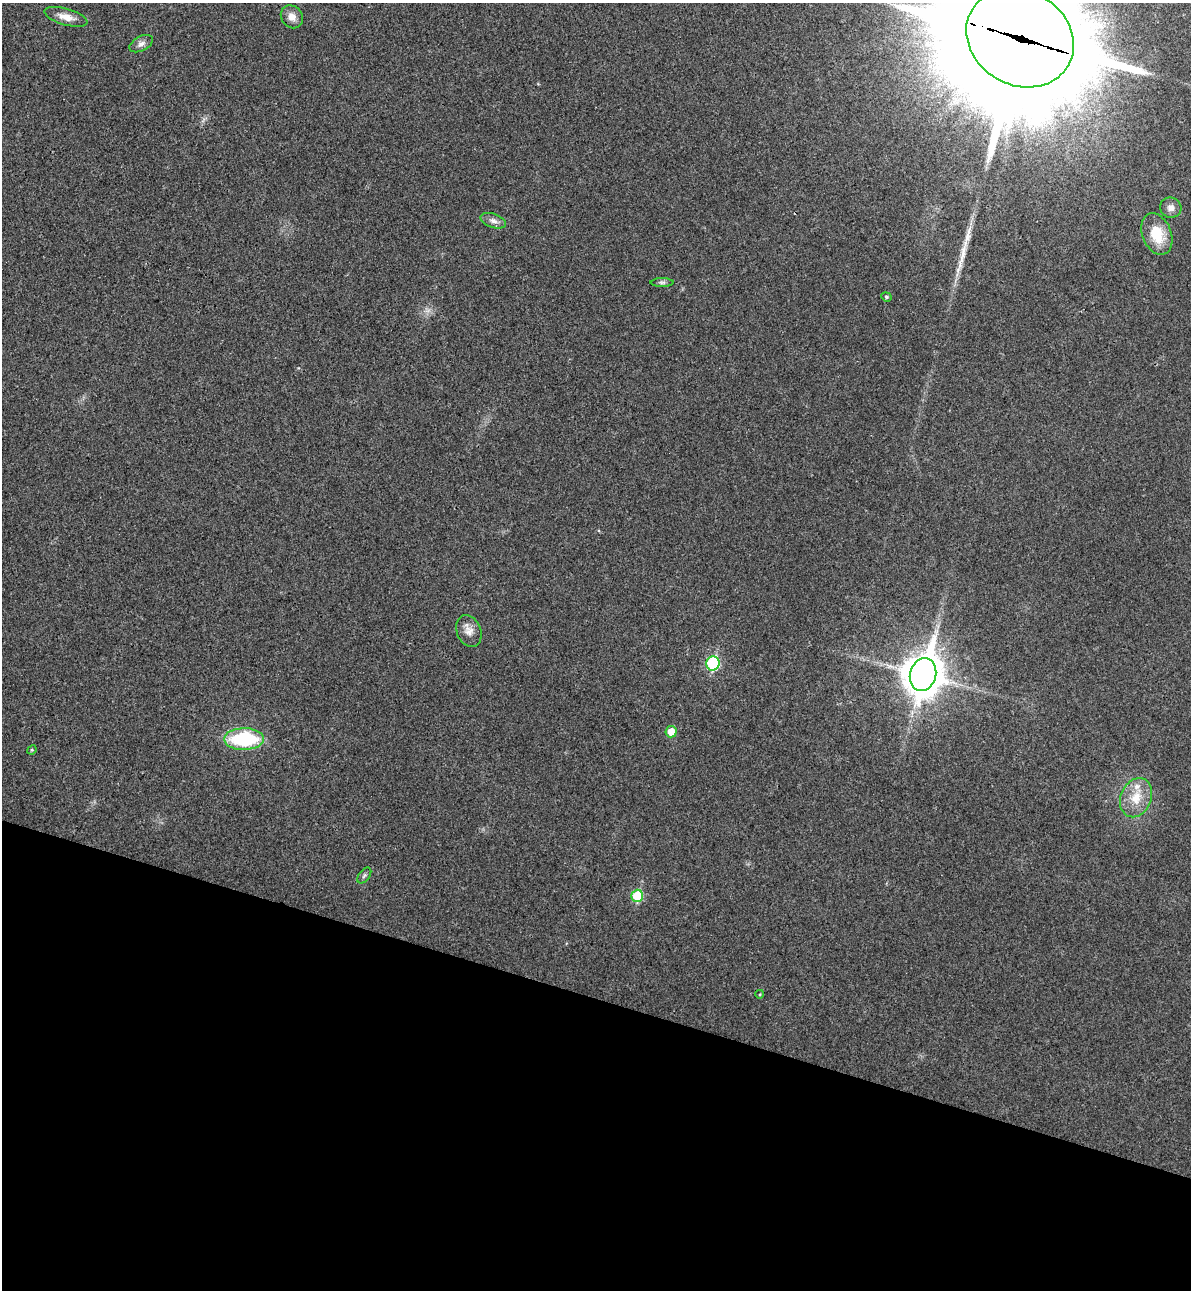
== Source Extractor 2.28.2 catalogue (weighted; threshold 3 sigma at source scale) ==
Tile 15 of 4 x 4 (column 3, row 4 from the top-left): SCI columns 2561-3749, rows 24-1311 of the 5243 x 5193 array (HDU 1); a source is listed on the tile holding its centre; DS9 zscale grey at full resolution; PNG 1193 x 1292 px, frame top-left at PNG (2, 3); each listed source drawn as its Kron ellipse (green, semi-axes under 4 px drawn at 4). Shown black and unused: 23% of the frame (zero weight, under 3 of 4 exposures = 6% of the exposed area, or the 3 px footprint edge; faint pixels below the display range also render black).
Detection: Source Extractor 2.28.2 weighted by HDU 2 'WHT'; one run over the whole footprint, this tile lists its part. Background 0.0266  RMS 0.0065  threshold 0.0292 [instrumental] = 3 sigma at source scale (4.5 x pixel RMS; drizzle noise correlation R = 1.50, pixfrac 1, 0.05/0.05 arcsec/px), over >= 5 px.
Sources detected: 21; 1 long thin detection or spike segment (spike, bleed or trail) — neither listed nor drawn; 1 inside a brighter listed object's ellipse — not listed separately; the other 19 listed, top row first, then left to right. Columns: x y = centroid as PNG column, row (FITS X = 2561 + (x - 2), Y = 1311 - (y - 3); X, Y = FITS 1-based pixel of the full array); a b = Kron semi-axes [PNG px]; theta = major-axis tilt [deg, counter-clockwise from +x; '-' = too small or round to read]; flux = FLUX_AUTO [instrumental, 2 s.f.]
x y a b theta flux
66 17 22 8 -16 6.8
292 17 12 10 -50 4.9
1020 38 56 47 -30 36000
141 44 12 7 28 2.9
1171 208 11 10 - 3.9
493 221 13 7 -20 3.2
1157 234 21 14 -69 18
662 282 11 4 0 1.6
886 297 5 4 - 0.87
469 631 16 12 -68 5.7
713 663 7 6 - 57
923 674 17 13 75 1600
671 732 6 5 - 10
244 739 20 11 1 50
32 750 5 4 - 0.77
1136 798 20 15 66 14
364 875 9 5 52 1.4
637 896 6 6 - 28
760 994 4 3 - 0.51
Overlapping masked pixels (flux is a lower limit): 1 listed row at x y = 1020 38
Isophote crosses this tile's border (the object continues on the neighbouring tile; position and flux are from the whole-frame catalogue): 1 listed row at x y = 1020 38